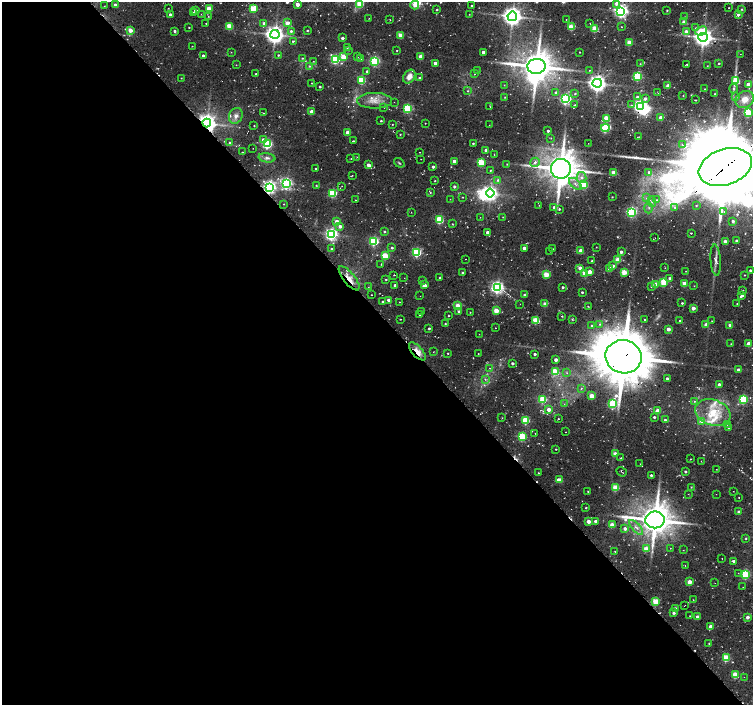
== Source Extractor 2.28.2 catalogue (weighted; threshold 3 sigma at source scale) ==
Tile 9 of 4 x 4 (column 1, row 3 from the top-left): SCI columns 7-1508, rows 1629-3033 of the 6037 x 5999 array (HDU 1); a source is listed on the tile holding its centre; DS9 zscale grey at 2 x 2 block average (1 PNG px = mean of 2 x 2 image px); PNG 755 x 707 px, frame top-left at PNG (2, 2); each listed source drawn as its Kron ellipse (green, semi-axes under 4 px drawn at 4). Shown black and unused: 55% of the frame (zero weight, under 2 of 3 exposures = <1% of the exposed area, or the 3 px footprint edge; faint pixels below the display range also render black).
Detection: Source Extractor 2.28.2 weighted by HDU 2 'WHT'; one run over the whole footprint, this tile lists its part. Background 0.0536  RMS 0.0087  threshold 0.0391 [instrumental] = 3 sigma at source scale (4.5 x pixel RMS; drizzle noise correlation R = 1.50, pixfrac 1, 0.0396/0.0396 arcsec/px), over >= 5 px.
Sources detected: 416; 9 too faint to see at this stretch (2 x 2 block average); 7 inside a brighter object's white glare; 8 cosmic-ray / hot-pixel residue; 1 long thin detection or spike segment (spike, bleed or trail) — neither listed nor drawn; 2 coinciding with a brighter row at this scale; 7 inside a brighter listed object's ellipse — not listed separately; the other 382 listed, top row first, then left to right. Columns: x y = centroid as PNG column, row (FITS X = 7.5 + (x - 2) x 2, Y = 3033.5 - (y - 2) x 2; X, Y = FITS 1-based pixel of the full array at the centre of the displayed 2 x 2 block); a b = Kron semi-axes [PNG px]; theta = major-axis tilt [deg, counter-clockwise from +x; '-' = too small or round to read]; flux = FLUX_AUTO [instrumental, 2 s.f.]
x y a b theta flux
616 3 4 3 - 10
297 4 2 2 - 26
360 4 3 3 - 89
115 5 2 2 - 11
415 5 4 3 - 17
104 6 2 2 - 0.74
472 6 2 2 - 3
168 8 2 2 - 1
253 8 3 3 - 75
729 8 2 2 - 0.87
209 9 3 3 - 63
742 9 3 2 - 1.6
195 10 2 2 - 9.3
437 10 3 2 - 2
667 10 2 2 - 1.8
621 11 4 4 - 680
193 12 3 2 - 2.3
201 14 2 2 - 0.81
469 14 2 2 - 0.88
170 15 2 2 - 13
738 15 3 3 - 5.1
208 16 2 2 - 1.2
512 16 5 4 - 1600
684 17 3 2 - 1.6
369 18 2 2 - 0.68
566 19 2 2 - 0.92
390 20 2 2 - 0.87
684 22 3 2 - 15
206 23 2 2 - 1.1
264 23 3 3 - 7.5
287 23 3 3 - 15
590 23 2 2 - 0.78
229 26 3 3 - 63
189 27 2 2 - 1.5
571 27 3 3 - 62
622 27 2 2 - 1
695 28 2 2 - 1.1
595 29 3 3 - 72
130 30 3 2 - 27
307 30 2 2 - 2.1
175 31 2 2 - 3.9
291 31 3 3 - 4.3
701 31 6 4 23 41
686 32 3 3 - 16
275 34 4 4 - 1400
400 35 3 2 - 37
703 37 4 4 - 1500
342 38 2 2 - 6.7
293 41 2 2 - 4.2
629 43 3 2 - 49
192 46 2 2 - 0.87
347 48 3 2 - 1.5
348 50 3 2 - 1.1
397 50 2 2 - 1.2
231 52 2 2 - 0.61
483 52 2 2 - 9
580 52 2 2 - 1.5
740 54 2 2 - 0.59
278 55 2 2 - 2.2
203 56 2 2 - 6.3
343 57 3 3 - 52
358 57 2 2 - 1.1
421 57 3 3 - 32
302 58 3 2 - 1.6
335 59 3 3 - 240
361 59 2 2 - 0.74
313 61 2 2 - 1.1
375 61 3 3 - 270
435 63 2 2 - 11
719 63 2 2 - 2.3
640 64 2 2 - 0.86
687 64 2 2 - 2.2
236 65 2 2 - 0.69
309 66 4 3 - 2.8
536 66 9 7 3 4900
707 66 2 2 - 0.98
589 70 2 2 - 1.2
367 71 3 2 - 3.9
477 71 2 2 - 1
256 74 2 2 - 1.5
474 74 2 2 - 0.94
638 76 3 3 - 180
409 77 7 5 55 16
181 78 2 2 - 1.1
420 78 2 2 - 5.6
362 80 3 3 - 110
736 81 4 3 - 91
311 83 2 2 - 0.82
597 83 4 4 - 1300
748 84 3 2 - 19
504 85 2 2 - 1
668 86 2 2 - 26
320 87 2 2 - 2.9
705 89 2 2 - 1.1
733 89 4 3 - 3.6
467 91 3 3 - 2.1
556 93 3 3 - 8.4
658 93 2 2 - 1.1
575 94 3 3 - 2.1
715 94 2 2 - 1.2
683 96 2 2 - 1.2
505 97 2 2 - 0.91
637 97 3 3 - 5.7
736 97 4 3 - 3.5
645 98 3 3 - 5.9
566 99 3 3 - 420
745 99 9 8 - 26
696 100 2 2 - 1.3
375 101 17 8 1 24
394 102 2 2 - 0.7
574 105 2 2 - 1.3
631 105 3 3 - 1.9
490 106 3 2 - 1
640 106 4 4 - 580
384 107 2 2 - 0.87
408 109 3 3 - 170
312 112 3 2 - 22
263 113 2 2 - 1.1
748 113 4 3 - 170
236 116 8 6 61 10
606 118 3 2 - 47
661 118 2 2 - 17
381 121 2 2 - 2.4
207 123 4 4 - 1600
425 123 2 2 - 0.9
392 124 2 2 - 1
489 125 2 2 - 0.9
254 126 2 2 - 1.1
605 128 4 3 - 210
548 131 2 2 - 4.5
348 132 3 2 - 30
400 134 3 2 - 1.5
638 137 3 2 - 1.1
551 138 3 2 - 1.1
263 140 3 3 - 11
353 141 2 2 - 1.4
230 143 2 2 - 6.1
473 143 2 2 - 2.2
588 143 2 2 - 0.55
267 144 3 3 - 250
682 144 2 2 - 1.6
253 148 2 2 - 0.63
486 150 2 2 - 12
242 152 2 2 - 0.67
420 152 2 2 - 0.74
494 155 2 2 - 0.85
357 157 2 2 - 0.98
267 158 8 4 -8 6.8
351 158 2 2 - 0.92
421 159 2 2 - 0.63
454 161 2 2 - 11
481 162 3 3 - 100
535 162 5 4 - 5.9
399 163 5 2 - 2.4
507 164 2 2 - 1.4
368 165 2 2 - 19
433 167 3 3 - 5.5
725 167 27 18 19 25000
316 169 2 2 - 1.8
561 169 10 10 - 5100
490 170 2 2 - 1.6
613 172 3 2 - 34
649 172 3 3 - 3.5
352 175 2 2 - 0.87
582 178 5 5 - 9
498 180 4 3 - 3.6
435 181 2 2 - 1.4
286 183 4 3 - 420
575 184 8 3 -43 8.1
316 185 3 2 - 1.7
584 185 4 3 - 96
342 186 2 2 - 0.83
454 186 3 2 - 5.1
270 187 4 4 - 600
333 193 3 3 - 150
430 193 3 3 - 2.3
490 193 4 4 - 740
463 197 2 2 - 1.1
612 197 2 2 - 1.2
647 198 4 3 - 3.2
450 199 2 2 - 0.77
355 200 2 2 - 0.83
657 200 3 3 - 2.5
652 201 5 3 - 4
283 204 2 2 - 0.98
539 205 2 2 - 0.7
696 205 2 2 - 1.4
554 207 3 3 - 6.8
649 208 5 2 - 3.2
675 208 4 3 - 2.8
559 209 3 3 - 2.9
724 211 3 2 - 1.4
411 212 2 2 - 0.75
632 212 4 3 - 290
480 217 2 2 - 0.78
503 217 2 2 - 0.78
440 220 3 3 - 140
337 221 3 2 - 16
733 221 3 2 - 5.5
452 224 2 2 - 1.2
340 226 3 3 - 9.4
384 232 3 3 - 2.4
487 232 2 2 - 8.1
691 233 2 2 - 1.5
331 234 4 4 - 560
655 238 2 2 - 0.66
374 241 3 3 - 220
736 241 2 2 - 4.4
725 242 2 2 - 18
596 247 2 2 - 0.93
392 248 3 3 - 3.1
524 248 2 2 - 13
331 249 2 2 - 2.1
553 249 2 2 - 0.84
550 251 2 2 - 0.91
581 251 3 2 - 26
417 252 3 3 - 200
621 252 2 2 - 7.3
385 256 3 3 - 84
466 259 2 2 - 1.5
618 260 3 3 - 55
716 260 16 5 -86 12
592 261 2 2 - 2.3
381 264 3 2 - 0.93
613 266 3 2 - 6.5
580 268 2 2 - 22
665 268 2 2 - 0.94
609 269 2 2 - 24
750 270 2 2 - 4.2
686 271 2 2 - 0.91
462 272 2 2 - 3
590 272 3 2 - 24
624 272 3 3 - 53
585 273 3 3 - 56
546 274 3 3 - 62
394 275 2 2 - 0.96
744 275 2 2 - 1.4
349 278 15 5 -51 24
404 278 2 2 - 0.72
440 278 2 2 - 3.6
670 278 2 2 - 5.4
386 279 2 2 - 1.8
422 281 3 2 - 1.4
664 282 3 3 - 110
684 283 3 2 - 37
395 285 2 2 - 5.3
424 285 3 3 - 20
655 285 3 2 - 28
652 286 3 3 - 4.9
694 286 2 2 - 0.79
368 287 2 2 - 0.77
497 287 4 4 - 570
563 287 2 2 - 3.9
743 290 2 2 - 0.88
582 292 2 2 - 3.4
371 295 2 2 - 1.8
524 295 2 2 - 2.4
742 295 4 2 - 6.9
420 296 2 2 - 0.67
389 300 2 2 - 17
383 302 2 2 - 3.2
400 302 2 2 - 1.2
682 303 2 2 - 2.4
520 304 2 2 - 0.59
545 304 3 2 - 22
737 304 2 2 - 1.3
458 306 3 3 - 52
588 306 3 2 - 1.3
693 308 2 2 - 17
496 311 3 2 - 40
422 312 2 2 - 1.9
459 312 3 3 - 4.9
470 312 2 2 - 1
420 315 2 2 - 1.5
449 316 2 2 - 1.5
562 316 2 2 - 1.7
401 319 2 2 - 0.92
572 319 3 2 - 1.9
536 320 3 3 - 84
644 320 2 2 - 1.7
680 321 4 3 - 2.2
712 321 2 2 - 0.81
445 324 2 2 - 1.9
599 324 3 2 - 1.7
706 325 3 3 - 16
730 325 2 2 - 18
592 326 3 3 - 2.8
429 328 2 2 - 3.3
495 328 2 2 - 0.87
668 329 2 2 - 17
479 334 2 2 - 0.63
731 344 2 2 - 1.1
748 344 2 2 - 26
417 351 11 5 -48 27
433 352 2 2 - 0.76
448 353 2 2 - 1.4
478 354 2 2 - 0.9
535 354 2 2 - 5.6
624 357 18 16 -13 12000
556 360 2 2 - 12
512 363 2 2 - 6
490 368 2 2 - 1.6
738 370 2 2 - 10
555 371 3 3 - 74
567 373 4 2 - 1.6
485 379 3 2 - 1.7
667 379 2 2 - 8.2
719 384 2 2 - 8.9
581 388 3 2 - 1.5
592 396 3 2 - 39
543 399 3 3 - 96
743 399 3 3 - 170
694 401 4 3 - 2.3
564 404 2 2 - 0.87
613 404 3 3 - 160
549 409 3 2 - 20
658 411 3 2 - 31
713 413 18 12 -20 58
654 417 3 2 - 3.3
502 418 3 2 - 1.1
558 419 2 2 - 1.2
526 420 3 3 - 100
665 420 3 3 - 4.8
702 421 3 3 - 15
727 425 2 2 - 0.76
729 428 2 2 - 11
565 432 2 2 - 0.73
535 433 2 2 - 0.62
522 437 3 3 - 150
556 449 2 2 - 1.8
615 454 3 2 - 22
621 458 3 2 - 1.2
690 459 2 2 - 1.1
701 461 2 2 - 0.85
640 464 2 2 - 0.7
716 469 2 2 - 1.2
685 471 2 2 - 3.6
622 472 5 2 - 1.2
538 473 2 2 - 1.6
651 475 2 2 - 4.1
560 480 3 2 - 34
616 487 3 3 - 77
691 487 2 2 - 1.3
588 491 3 2 - 1.2
733 491 2 2 - 0.62
688 494 2 2 - 0.79
716 494 2 2 - 0.56
739 497 2 2 - 2.4
586 508 2 2 - 1.7
739 512 2 2 - 15
655 520 9 8 - 4900
588 521 2 2 - 21
596 521 2 2 - 11
612 525 3 2 - 38
636 527 9 3 -48 8.6
625 528 3 3 - 7.7
746 538 3 3 - 1.9
670 548 2 2 - 0.78
646 549 3 3 - 39
683 550 2 2 - 0.72
615 552 3 2 - 1.6
722 559 2 2 - 0.86
734 561 4 3 - 4.7
685 566 2 2 - 1.5
738 573 2 2 - 0.81
746 574 3 3 - 170
689 582 3 2 - 29
715 583 2 2 - 0.55
743 587 2 2 - 0.76
693 600 2 2 - 0.77
656 602 3 3 - 88
685 605 2 2 - 0.61
675 609 3 2 - 9.8
674 613 2 2 - 5
690 616 2 2 - 1.1
697 617 2 2 - 18
747 617 3 2 - 11
711 626 2 2 - 20
709 643 2 2 - 1.4
726 658 3 3 - 96
735 675 3 3 - 63
744 677 2 2 - 0.84
Overlapping masked pixels (flux is a lower limit): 6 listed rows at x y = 207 123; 725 167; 270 187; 349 278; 417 351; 624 357
Isophote crosses this tile's border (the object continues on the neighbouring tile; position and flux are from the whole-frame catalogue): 3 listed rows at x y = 616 3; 360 4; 725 167
Diffuse or blended objects may show on this block-average render without a row.